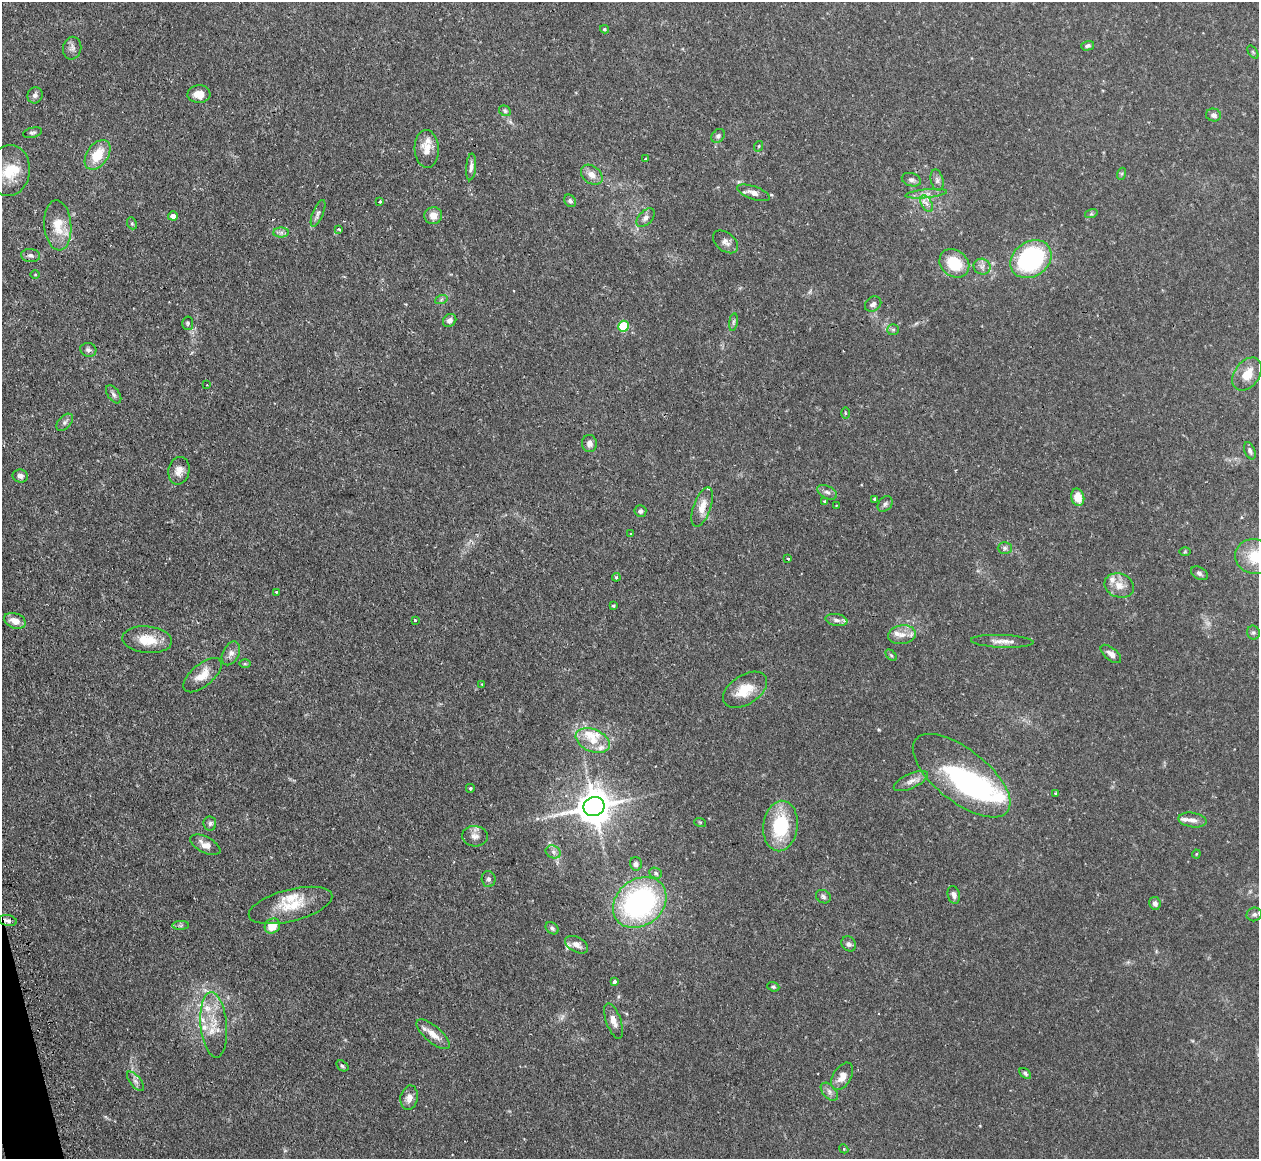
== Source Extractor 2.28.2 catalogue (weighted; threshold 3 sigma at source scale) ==
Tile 7 of 4 x 4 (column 3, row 2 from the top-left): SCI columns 2551-3807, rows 2477-3633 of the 5098 x 5072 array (HDU 1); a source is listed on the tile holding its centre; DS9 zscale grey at full resolution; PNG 1261 x 1161 px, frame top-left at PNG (2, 2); each listed source drawn as its Kron ellipse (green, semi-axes under 4 px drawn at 4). Shown black and unused: <1% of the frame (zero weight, under 2 of 3 exposures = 4% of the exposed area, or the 3 px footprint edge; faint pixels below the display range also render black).
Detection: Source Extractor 2.28.2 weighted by HDU 2 'WHT'; one run over the whole footprint, this tile lists its part. Background 0.105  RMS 0.0067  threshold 0.0304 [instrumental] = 3 sigma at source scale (4.5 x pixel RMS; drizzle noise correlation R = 1.50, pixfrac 1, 0.05/0.05 arcsec/px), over >= 5 px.
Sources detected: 151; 1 too faint to see at this stretch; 2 inside a brighter object's white glare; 2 cosmic-ray / hot-pixel residue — neither listed nor drawn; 16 inside a brighter listed object's ellipse — not listed separately; the other 130 listed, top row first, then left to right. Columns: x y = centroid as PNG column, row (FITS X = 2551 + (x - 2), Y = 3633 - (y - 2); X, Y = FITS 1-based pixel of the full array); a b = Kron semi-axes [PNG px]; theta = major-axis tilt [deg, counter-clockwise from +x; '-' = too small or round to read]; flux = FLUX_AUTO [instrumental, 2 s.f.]
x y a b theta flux
604 29 4 3 - 0.76
1088 46 6 4 15 1.5
72 48 11 9 81 3
1253 52 7 4 -53 0.76
199 94 11 9 3 6.8
35 95 8 7 - 2.4
505 111 6 5 - 1.1
1214 115 7 6 - 2.6
33 133 9 5 13 1.4
718 136 8 6 46 1.7
759 146 5 3 - 0.69
427 149 19 12 -87 7.6
98 155 17 10 55 17
645 159 3 3 - 1.2
471 167 13 5 85 2.9
9 170 25 20 82 22
1121 174 6 4 70 0.99
592 175 12 8 -39 5.6
911 180 10 6 -16 2.1
937 180 11 6 -76 2.5
753 193 17 6 -19 4
926 194 21 4 6 3.4
570 201 7 5 -48 1.5
380 202 3 3 - 1.8
927 204 9 5 -60 2.7
318 213 14 5 67 2.5
1091 214 6 4 17 1.1
173 216 5 4 - 3.4
433 216 9 8 - 4.7
646 218 11 6 46 2.7
132 223 6 5 - 1
58 225 25 13 -85 14
339 229 4 3 - 0.76
281 233 8 5 0 1.9
725 242 14 9 -39 3.7
31 255 9 6 -4 2.2
1031 259 22 17 35 90
954 263 16 13 -38 21
982 267 8 8 - 2.9
35 274 4 3 - 0.53
441 300 6 4 20 1.1
873 304 9 7 35 2.6
450 320 7 6 - 2.5
733 322 9 4 81 1.4
188 323 6 5 - 1.3
624 326 5 5 - 36
893 330 6 5 - 1.3
88 350 8 7 - 2
1247 374 18 12 54 12
207 385 2 2 - 0.43
114 394 10 6 -53 1.9
845 413 5 3 - 0.68
65 422 10 6 47 2.1
589 443 8 7 - 3.2
1250 451 9 5 -67 1.9
179 471 14 10 77 5.5
20 476 7 6 - 2.3
827 492 10 6 -28 2.5
1078 497 9 6 -77 9.9
874 499 3 3 - 15
825 501 3 3 - 3
885 504 8 6 46 1.9
836 505 2 2 - 0.44
702 507 20 8 70 7.9
640 511 6 6 - 1.7
631 533 3 2 - 0.72
1005 548 7 6 - 1.8
1185 552 6 4 1 0.76
1255 556 20 17 -9 21
788 559 3 3 - 1
1199 573 9 6 -30 1.9
616 577 4 4 - 0.94
1119 585 15 12 -20 7.5
277 592 3 3 - 2.7
613 605 4 4 - 0.96
415 620 3 3 - 2.1
836 620 11 6 -10 2.4
15 621 11 7 -21 6.4
1253 633 7 6 - 1.4
902 635 14 9 8 5.9
147 640 25 13 -5 15
1002 641 31 6 -2 5.8
231 653 13 8 62 3.8
1111 654 12 6 -39 3.8
891 655 6 4 -45 0.92
245 664 5 3 - 0.77
202 675 23 11 40 10
481 684 3 2 - 0.5
745 690 24 14 32 15
593 741 18 11 -23 11
962 776 58 26 -38 100
911 781 18 7 25 4.7
470 788 4 4 - 0.86
1056 793 3 3 - 0.87
594 807 11 9 19 1600
1192 820 14 7 -8 3.9
700 822 6 4 -17 0.8
210 823 7 6 - 1.7
780 826 25 17 82 39
475 836 13 10 -5 4.4
205 845 16 8 -27 5.6
553 852 8 6 -23 2.2
1196 854 4 4 - 0.64
636 864 7 6 - 2.1
656 873 6 5 - 1.3
488 879 8 7 - 2
954 895 9 6 -75 2.8
823 897 8 6 -33 1.6
640 902 29 23 38 130
1155 903 6 6 - 2.7
291 905 43 16 14 20
1254 914 7 6 - 1.9
8 921 9 5 -11 2.2
181 925 8 4 1 1.4
272 926 8 7 - 11
552 928 7 5 -39 1.5
849 944 8 6 -45 2.3
577 945 12 7 -28 4.1
615 982 4 3 - 3
773 987 6 4 -20 0.96
613 1021 18 7 -71 5.4
214 1025 33 13 -84 16
433 1034 21 8 -40 7.4
342 1066 7 4 -36 1.1
1025 1074 7 4 -40 1.3
842 1076 15 9 58 7.1
135 1081 12 5 -51 2.5
829 1092 10 6 -47 2.8
409 1098 12 8 78 4.1
844 1149 5 3 - 0.62
Overlapping masked pixels (flux is a lower limit): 2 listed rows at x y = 962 776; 8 921
Isophote crosses this tile's border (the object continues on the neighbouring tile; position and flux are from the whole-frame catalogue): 1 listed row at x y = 1255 556